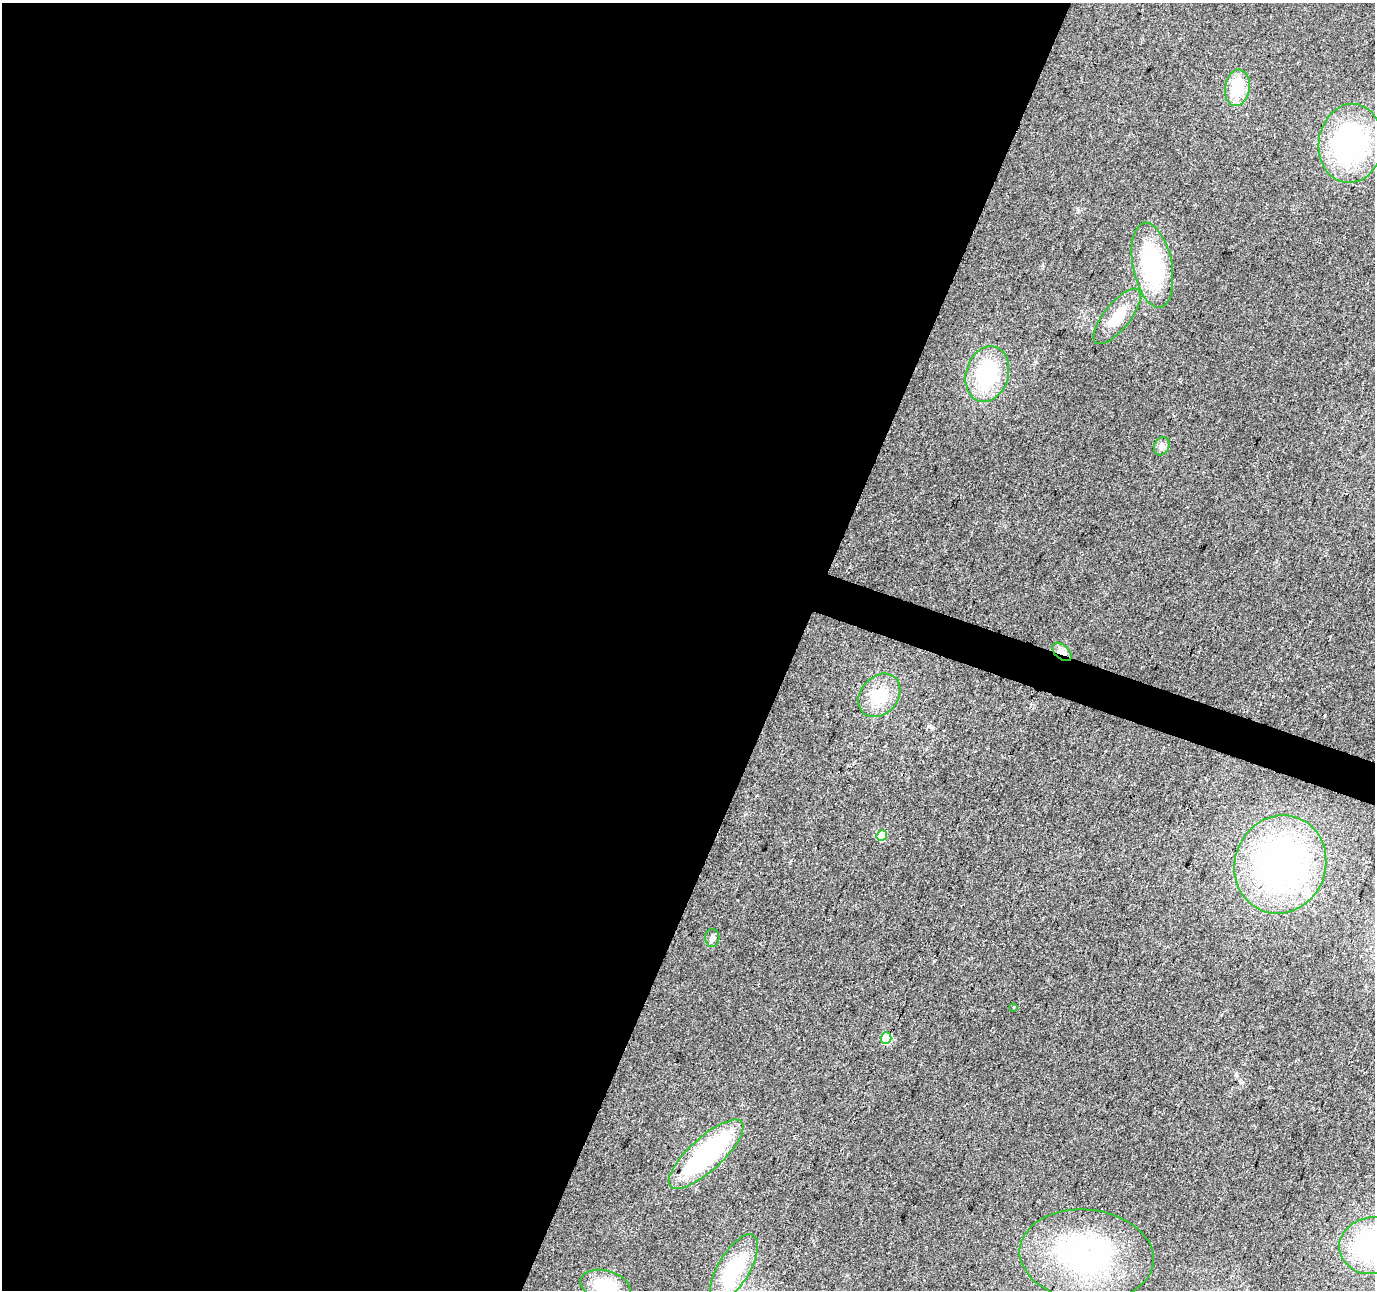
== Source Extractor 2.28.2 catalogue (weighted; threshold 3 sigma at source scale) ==
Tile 5 of 4 x 4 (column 1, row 2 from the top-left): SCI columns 1-1373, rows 2790-4077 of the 5500 x 5642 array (HDU 1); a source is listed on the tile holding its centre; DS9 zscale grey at full resolution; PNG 1377 x 1292 px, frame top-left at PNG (2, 3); each listed source drawn as its Kron ellipse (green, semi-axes under 4 px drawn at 4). Shown black and unused: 59% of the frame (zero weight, under 2 of 3 exposures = <1% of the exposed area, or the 3 px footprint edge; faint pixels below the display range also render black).
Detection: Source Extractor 2.28.2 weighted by HDU 2 'WHT'; one run over the whole footprint, this tile lists its part. Background 0.0384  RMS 0.0065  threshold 0.0294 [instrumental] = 3 sigma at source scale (4.5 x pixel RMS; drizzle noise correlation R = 1.50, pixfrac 1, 0.0396/0.0396 arcsec/px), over >= 5 px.
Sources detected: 20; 1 cosmic-ray / hot-pixel residue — neither listed nor drawn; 1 inside a brighter listed object's ellipse — not listed separately; the other 18 listed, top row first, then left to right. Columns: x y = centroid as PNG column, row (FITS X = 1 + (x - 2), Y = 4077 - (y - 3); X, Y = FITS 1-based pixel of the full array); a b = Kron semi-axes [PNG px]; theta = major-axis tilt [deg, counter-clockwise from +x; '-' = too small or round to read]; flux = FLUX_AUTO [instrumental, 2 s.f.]
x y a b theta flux
1237 88 18 12 81 22
1351 143 40 32 83 120
1152 265 43 19 -79 71
1117 316 34 13 51 17
987 374 28 21 74 48
1162 446 9 7 67 2.8
1062 652 11 7 -42 4
879 695 24 18 49 19
882 836 5 5 - 18
1280 864 50 45 68 230
712 938 9 7 88 2.4
1014 1007 3 3 - 2.4
886 1038 5 5 - 41
706 1154 48 16 42 91
1373 1246 34 28 8 110
1087 1255 67 45 -6 140
734 1268 38 16 59 46
605 1286 25 15 -15 28
Overlapping masked pixels (flux is a lower limit): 2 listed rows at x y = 1062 652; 886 1038
Isophote crosses this tile's border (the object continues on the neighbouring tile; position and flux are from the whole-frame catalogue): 2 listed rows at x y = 1373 1246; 605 1286
Unlisted compact peaks at least as high as the median listed source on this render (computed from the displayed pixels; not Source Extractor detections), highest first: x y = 1325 715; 930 726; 1036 362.